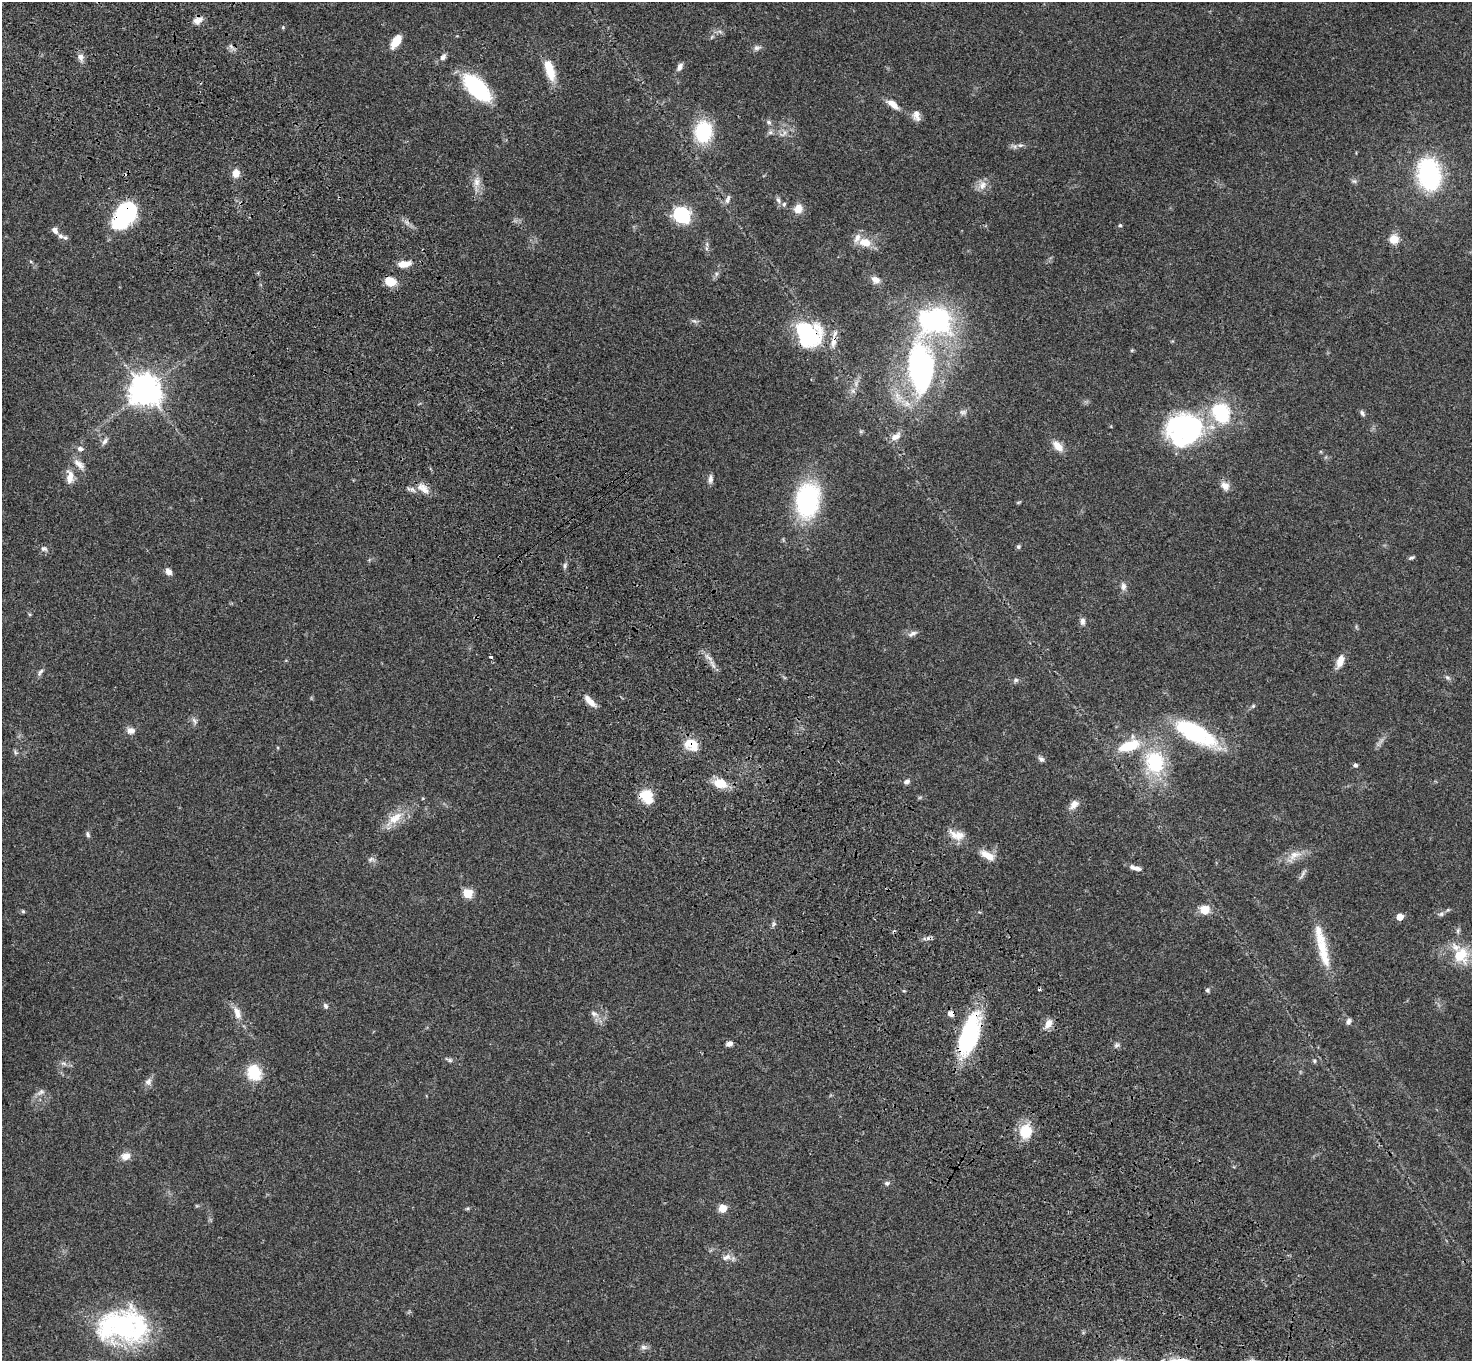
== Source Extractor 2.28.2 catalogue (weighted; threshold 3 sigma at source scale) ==
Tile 11 of 4 x 4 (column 3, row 3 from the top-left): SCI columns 3041-4510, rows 1599-2957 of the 6087 x 6054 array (HDU 1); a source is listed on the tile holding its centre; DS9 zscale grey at full resolution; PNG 1474 x 1363 px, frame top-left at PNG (2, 2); no overlay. Shown black and unused: <1% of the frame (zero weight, under 3 of 4 exposures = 6% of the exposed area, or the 3 px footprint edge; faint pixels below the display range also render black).
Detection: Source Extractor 2.28.2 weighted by HDU 2 'WHT'; one run over the whole footprint, this tile lists its part. Background 0.0576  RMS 0.0056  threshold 0.0253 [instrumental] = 3 sigma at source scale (4.5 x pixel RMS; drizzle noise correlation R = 1.50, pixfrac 1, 0.05/0.05 arcsec/px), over >= 5 px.
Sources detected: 145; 6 inside a brighter object's white glare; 5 cosmic-ray / hot-pixel residue — not listed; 10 inside a brighter listed object's ellipse — not listed separately; the other 124 listed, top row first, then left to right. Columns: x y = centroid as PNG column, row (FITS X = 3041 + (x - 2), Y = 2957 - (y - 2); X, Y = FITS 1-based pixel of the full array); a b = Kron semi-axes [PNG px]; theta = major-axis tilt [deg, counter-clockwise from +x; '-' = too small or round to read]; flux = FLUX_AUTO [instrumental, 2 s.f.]
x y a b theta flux
198 20 13 8 19 3.7
283 27 5 4 - 0.57
712 37 8 3 45 0.93
396 41 14 7 57 8.9
757 48 10 7 9 1.9
81 57 9 7 -77 2.8
443 57 9 6 55 2
680 67 9 6 61 2.6
549 70 28 10 -74 12
477 88 24 12 -45 68
892 104 18 7 -36 5
916 116 14 9 -79 3.4
769 122 7 6 - 1.4
704 132 19 15 85 34
770 132 7 6 - 1.4
784 133 13 5 39 2.4
1020 145 8 6 6 1.6
236 173 9 8 - 4.9
1429 174 26 19 -79 73
1354 181 8 5 -20 1.2
477 182 15 9 -89 4.6
982 185 13 11 71 4.3
728 199 13 6 73 2
778 200 9 6 -67 1.6
798 209 11 9 71 5.3
124 215 17 17 - 47
681 215 7 7 - 130
1120 225 5 4 - 0.64
55 230 8 6 -57 2.7
61 236 7 6 - 1.6
1394 239 9 9 - 7.2
865 242 15 10 -16 8.7
707 244 7 4 -89 1.1
404 264 14 7 3 5.9
716 274 7 4 72 1.1
875 280 11 8 -20 3.7
390 281 10 9 - 9
694 321 9 4 -22 1.2
804 327 58 22 -27 34
1132 350 5 4 - 0.58
920 367 74 33 86 140
145 390 10 10 - 760
853 391 7 4 -72 1.2
963 412 11 7 6 2.1
1221 413 31 26 -66 32
1362 413 9 5 -56 1.3
1189 427 34 23 21 130
896 436 14 8 31 3.9
105 441 11 6 51 2
1058 446 15 9 -45 5.3
80 449 8 6 -14 1.8
79 464 19 8 -42 4.1
70 477 18 9 88 5.7
710 479 12 6 84 2.1
1225 486 12 10 -45 3.8
423 489 20 9 -40 5.6
808 500 27 18 82 85
1018 502 7 3 9 0.58
1018 547 6 6 - 0.94
44 549 10 7 -12 1.9
1411 558 8 4 13 1
565 566 8 4 90 1.2
168 572 8 6 -49 3.2
1123 586 11 7 -84 2.3
1082 621 10 7 -89 2
912 634 13 6 28 2.1
1340 661 16 8 71 5.1
40 672 12 5 55 1.7
1447 677 8 5 -40 1.2
1016 680 7 5 15 1.3
590 701 16 7 -46 5.5
1253 706 7 4 45 0.85
194 721 10 6 -54 1.7
131 730 11 9 -2 3
1195 733 45 17 -28 55
691 744 20 14 -32 9.8
1129 746 21 10 19 20
15 752 7 4 -72 0.92
1041 759 9 6 -27 1.6
1155 762 24 19 -78 36
1355 765 6 5 - 1.1
907 781 7 6 - 1.9
720 783 16 11 -16 9.6
646 796 17 14 -51 12
1074 805 14 9 46 3.7
395 818 28 11 39 10
88 834 8 5 -69 1.2
957 835 22 11 -17 6.7
987 855 20 9 -29 6.2
1294 855 21 10 25 6.6
371 859 9 5 38 1.5
1137 868 10 6 -12 2.3
1303 874 19 3 57 1.6
468 893 5 5 - 29
1205 909 9 9 - 7.8
23 911 5 4 - 0.72
1441 914 8 6 3 1.4
1400 917 5 5 - 7.1
773 924 7 4 72 1
1319 935 41 13 -72 13
1461 955 22 20 87 18
1208 990 6 6 - 1.1
325 1006 8 6 -71 1.4
237 1013 18 9 -73 5.3
950 1013 6 5 - 3.7
594 1014 12 7 -25 2.5
1348 1021 8 5 71 1.5
1048 1024 13 8 63 4.5
970 1035 45 18 72 57
729 1044 6 5 - 2.8
1117 1045 9 5 16 1.3
449 1060 9 5 -21 1.2
1314 1061 5 4 - 0.75
63 1063 9 4 -19 1.4
254 1073 15 13 -67 18
148 1082 11 8 44 2.5
41 1092 12 7 31 2.3
1026 1131 17 15 78 14
126 1156 13 9 19 4.1
887 1183 7 6 - 1.4
723 1208 5 5 - 17
726 1257 14 8 18 3.3
123 1326 60 34 26 72
643 1347 9 6 -2 1.8
Overlapping masked pixels (flux is a lower limit): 6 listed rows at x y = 124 215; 804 327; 691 744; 646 796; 950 1013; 970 1035